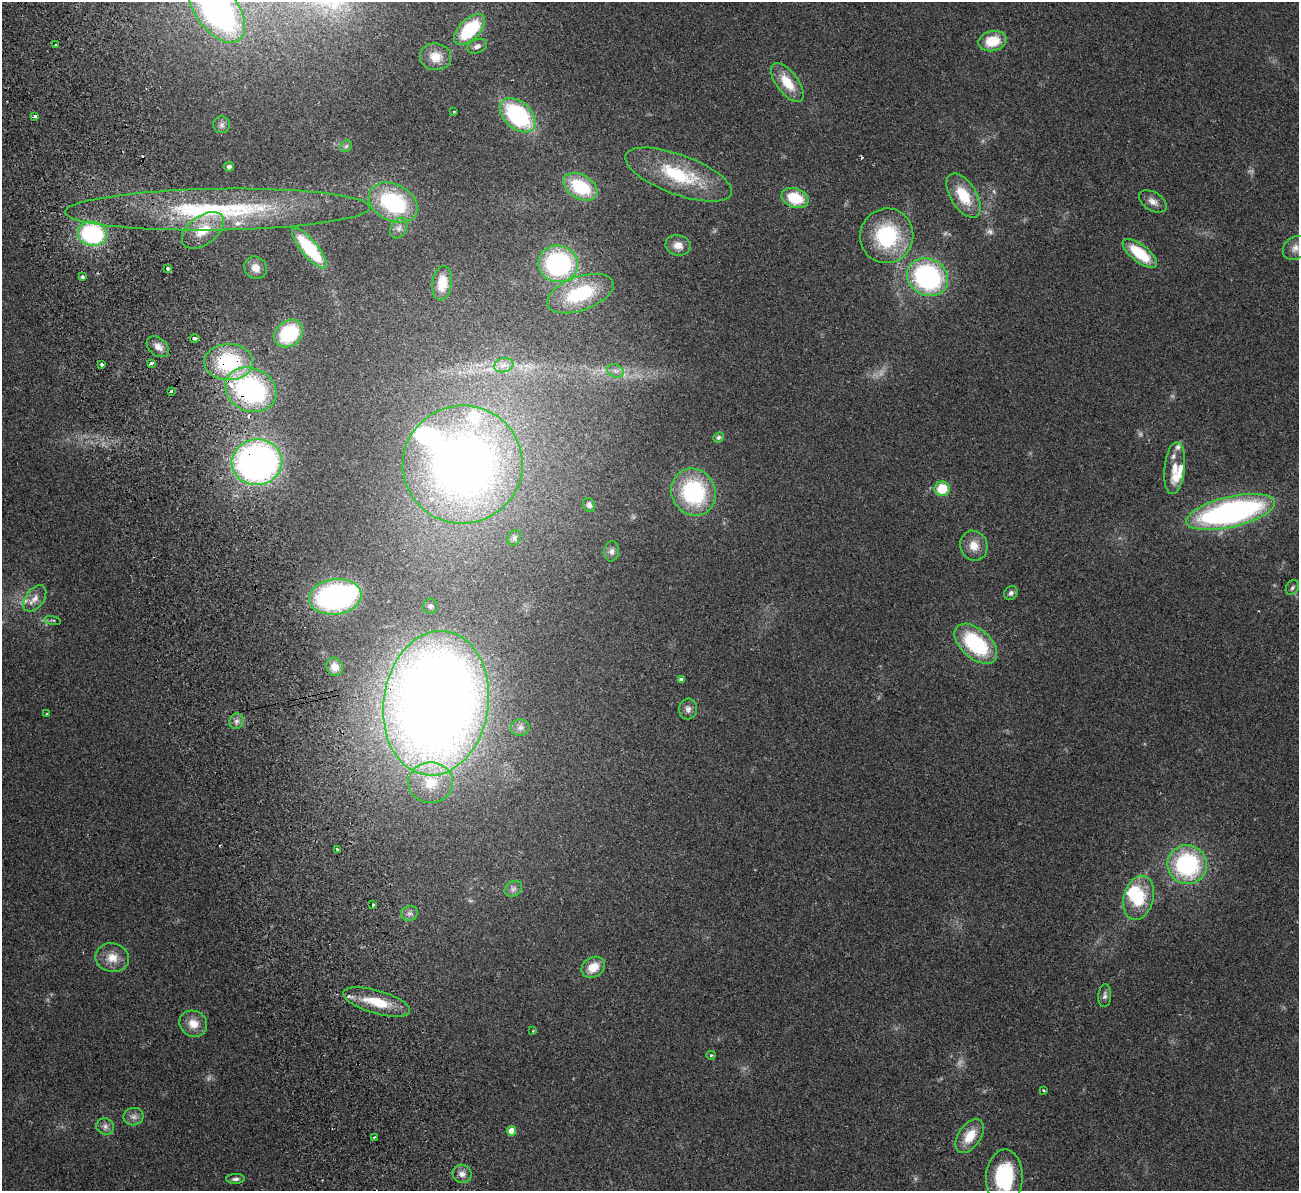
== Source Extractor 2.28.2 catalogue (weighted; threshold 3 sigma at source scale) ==
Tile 11 of 4 x 4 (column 3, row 3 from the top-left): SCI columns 2651-3947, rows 1355-2543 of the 5300 x 5207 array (HDU 1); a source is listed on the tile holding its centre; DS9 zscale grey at full resolution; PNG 1301 x 1193 px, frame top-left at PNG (2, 2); each listed source drawn as its Kron ellipse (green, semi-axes under 4 px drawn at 4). Shown black and unused: <1% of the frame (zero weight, under 2 of 3 exposures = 3% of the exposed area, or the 3 px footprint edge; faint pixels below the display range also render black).
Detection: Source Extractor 2.28.2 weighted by HDU 2 'WHT'; one run over the whole footprint, this tile lists its part. Background 0.0951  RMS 0.0086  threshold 0.0389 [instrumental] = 3 sigma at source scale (4.5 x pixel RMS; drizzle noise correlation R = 1.50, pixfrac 1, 0.05/0.05 arcsec/px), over >= 5 px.
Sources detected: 113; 8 too faint to see at this stretch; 1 inside a brighter object's white glare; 2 cosmic-ray / hot-pixel residue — neither listed nor drawn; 9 inside a brighter listed object's ellipse — not listed separately; the other 93 listed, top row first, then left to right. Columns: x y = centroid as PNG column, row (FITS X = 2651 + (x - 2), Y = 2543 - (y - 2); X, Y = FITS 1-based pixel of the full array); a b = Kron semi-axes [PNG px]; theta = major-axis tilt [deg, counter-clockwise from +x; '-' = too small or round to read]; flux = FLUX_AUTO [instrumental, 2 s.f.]
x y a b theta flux
217 10 38 21 -53 240
470 29 19 10 45 52
992 41 14 10 13 22
56 45 3 3 - 2.1
477 46 10 6 21 3.3
435 57 16 13 -9 13
787 82 23 11 -52 20
454 112 4 2 - 0.69
518 115 21 13 -42 96
35 116 4 3 - 3.3
221 125 8 8 - 3.1
346 146 6 5 - 1.7
229 167 5 4 - 2.4
678 175 56 20 -20 61
580 187 18 12 -29 44
963 196 25 13 -58 28
795 198 14 9 -20 30
1153 201 15 9 -32 6.1
393 203 26 18 -28 78
217 210 152 21 1 140
399 228 11 7 60 4.2
203 230 24 14 37 21
92 234 15 12 -10 110
887 236 27 26 - 69
678 245 13 10 -10 7.7
309 248 25 8 -50 60
1295 248 13 11 39 6.3
1140 253 21 8 -38 37
558 264 20 18 -10 130
256 268 12 10 -45 7.2
168 269 3 3 - 24
82 277 4 4 - 1.9
928 277 21 18 -31 140
442 283 17 9 83 17
580 294 35 17 20 61
289 333 15 12 38 54
195 338 5 3 - 6.7
158 347 13 8 -40 5.9
229 362 24 18 0 74
151 363 3 3 - 2.9
102 364 3 3 - 4.2
504 365 10 7 16 5.4
615 371 8 6 -20 3.5
251 390 26 21 -24 140
171 391 3 3 - 1.8
718 437 5 5 - 1.7
257 462 25 23 6 330
463 465 60 59 - 540
1175 468 26 10 84 12
942 489 7 7 - 22
694 492 24 22 -62 89
589 505 7 6 - 2.9
1231 512 45 15 13 250
514 538 8 6 60 2.3
974 546 15 13 -70 12
612 551 10 7 83 3.3
1292 588 8 6 58 2.1
1011 593 7 6 - 2.4
335 597 26 17 8 180
35 598 15 9 53 7
430 606 7 7 - 2.5
53 620 8 3 -12 1.1
976 644 25 14 -42 70
335 667 9 8 - 7.4
681 680 4 4 - 3
436 703 72 52 82 1500
688 709 10 9 - 4.2
47 714 3 2 - 0.72
236 721 8 7 - 3.2
520 728 9 8 - 3.7
431 783 22 20 1 30
337 849 4 2 - 1.3
1187 865 20 19 - 100
513 889 9 7 32 3.4
1139 898 22 14 76 33
373 905 3 3 - 2.2
409 913 8 7 - 3.4
112 958 17 14 -10 12
593 967 12 9 34 13
1105 996 11 6 86 3.2
377 1002 35 11 -16 29
193 1024 14 12 -28 11
533 1031 3 3 - 0.62
711 1055 5 4 - 1
1044 1090 3 2 - 0.93
134 1117 10 8 9 4.2
105 1126 9 8 - 3.9
511 1131 5 4 - 17
970 1136 19 11 55 17
374 1137 3 2 - 1.5
462 1174 10 9 - 4.9
1004 1177 27 18 87 59
235 1179 9 5 2 2.5
Overlapping masked pixels (flux is a lower limit): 4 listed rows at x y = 229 362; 251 390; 257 462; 436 703
Isophote crosses this tile's border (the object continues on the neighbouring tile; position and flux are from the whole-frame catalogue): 2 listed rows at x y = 217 10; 1004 1177